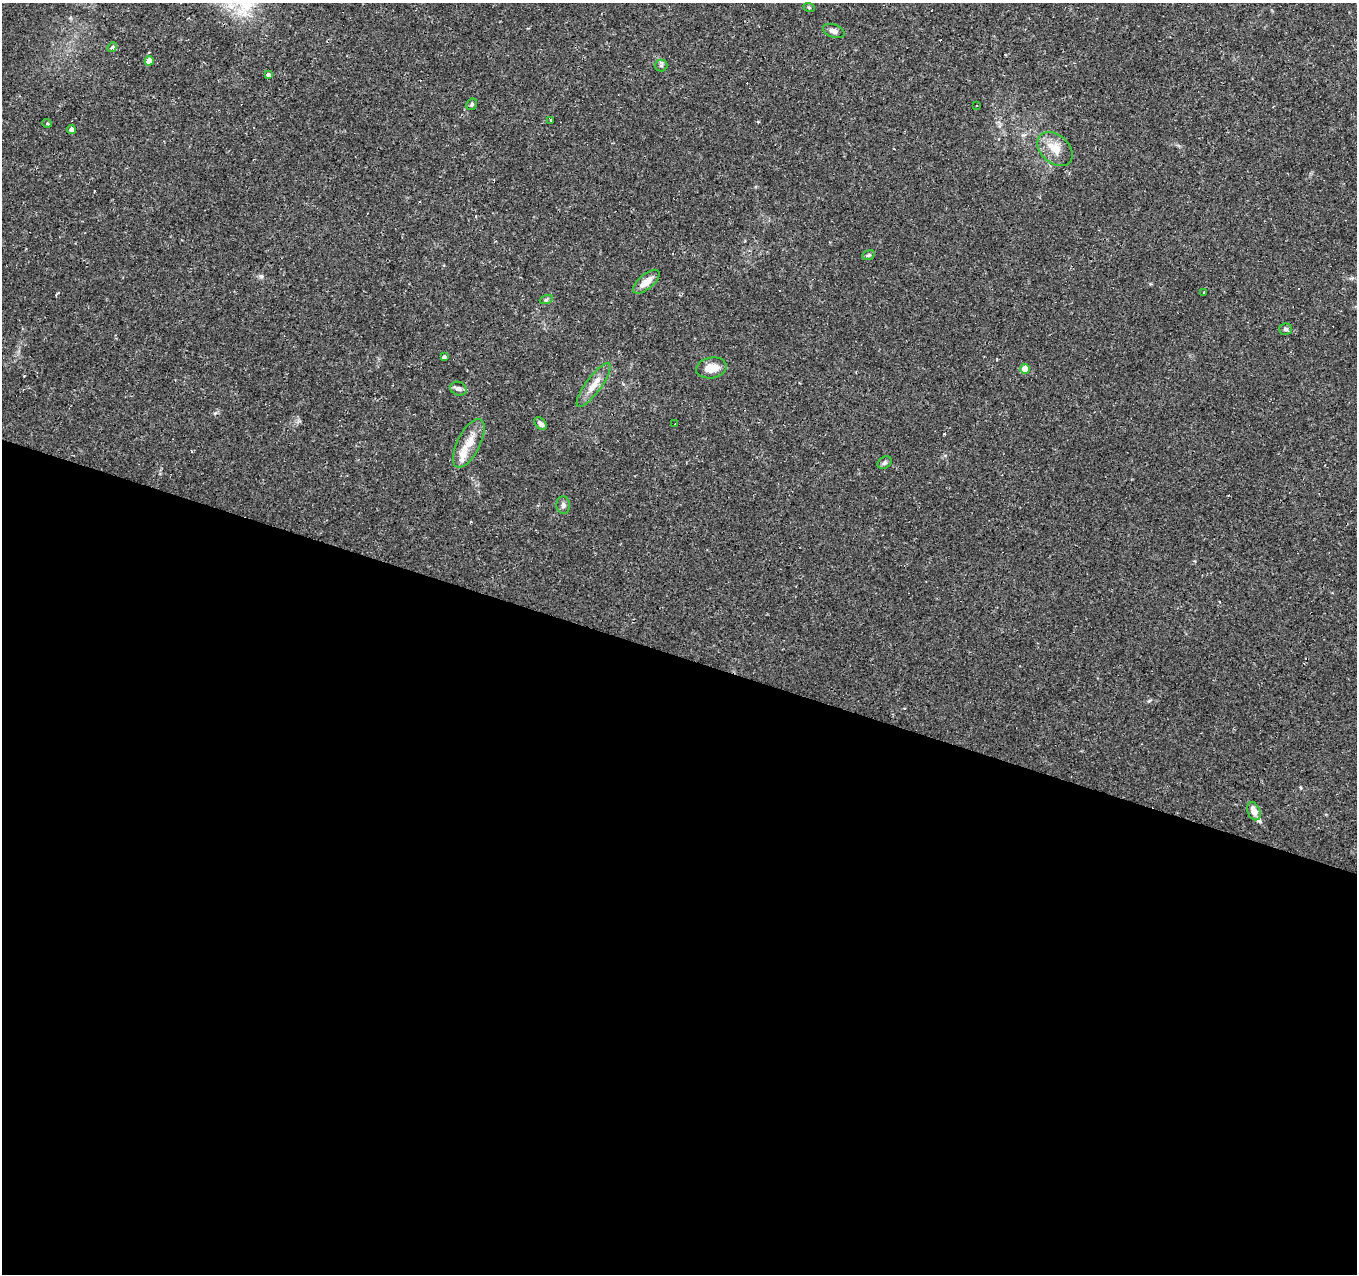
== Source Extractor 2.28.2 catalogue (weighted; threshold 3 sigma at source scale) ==
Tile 14 of 4 x 4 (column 2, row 4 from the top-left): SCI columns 1355-2709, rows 211-1482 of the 5423 x 5573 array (HDU 1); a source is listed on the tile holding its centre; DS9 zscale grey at full resolution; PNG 1359 x 1276 px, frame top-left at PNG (2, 3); each listed source drawn as its Kron ellipse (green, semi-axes under 4 px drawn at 4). Shown black and unused: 49% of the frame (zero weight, under 2 of 3 exposures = <1% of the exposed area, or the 3 px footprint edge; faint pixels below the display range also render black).
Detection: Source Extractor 2.28.2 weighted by HDU 2 'WHT'; one run over the whole footprint, this tile lists its part. Background 0.0479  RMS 0.0037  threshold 0.0166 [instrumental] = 3 sigma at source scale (4.5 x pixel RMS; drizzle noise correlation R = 1.50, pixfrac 1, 0.0396/0.0396 arcsec/px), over >= 5 px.
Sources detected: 38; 8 cosmic-ray / hot-pixel residue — neither listed nor drawn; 2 inside a brighter listed object's ellipse — not listed separately; the other 28 listed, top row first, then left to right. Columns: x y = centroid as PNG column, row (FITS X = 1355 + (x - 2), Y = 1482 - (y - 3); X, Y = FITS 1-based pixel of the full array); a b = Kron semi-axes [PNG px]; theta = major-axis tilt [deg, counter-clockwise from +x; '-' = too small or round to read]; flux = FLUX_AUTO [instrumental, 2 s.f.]
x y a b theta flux
809 7 6 3 -20 0.41
834 31 11 6 -19 1.6
112 47 5 4 - 1.2
149 61 4 4 - 3
661 65 6 6 - 0.71
269 74 4 3 - 2.2
472 104 6 5 - 0.61
976 106 3 3 - 0.7
551 120 3 2 - 0.26
47 123 4 3 - 0.49
71 130 4 4 - 2.5
1055 149 20 14 -42 6.3
868 255 6 4 21 0.55
646 282 16 7 41 3.8
1203 292 3 2 - 0.26
546 300 7 4 19 0.59
1285 329 6 5 - 0.85
444 357 3 3 - 19
711 368 15 10 11 4.7
1025 369 5 5 - 5.3
594 385 26 8 54 4.5
458 389 8 6 -25 1.2
541 424 7 5 -49 1.3
675 424 3 2 - 0.68
469 443 26 11 63 6.1
885 463 8 5 33 0.79
563 505 9 6 -83 1.1
1254 811 9 6 -67 3.3